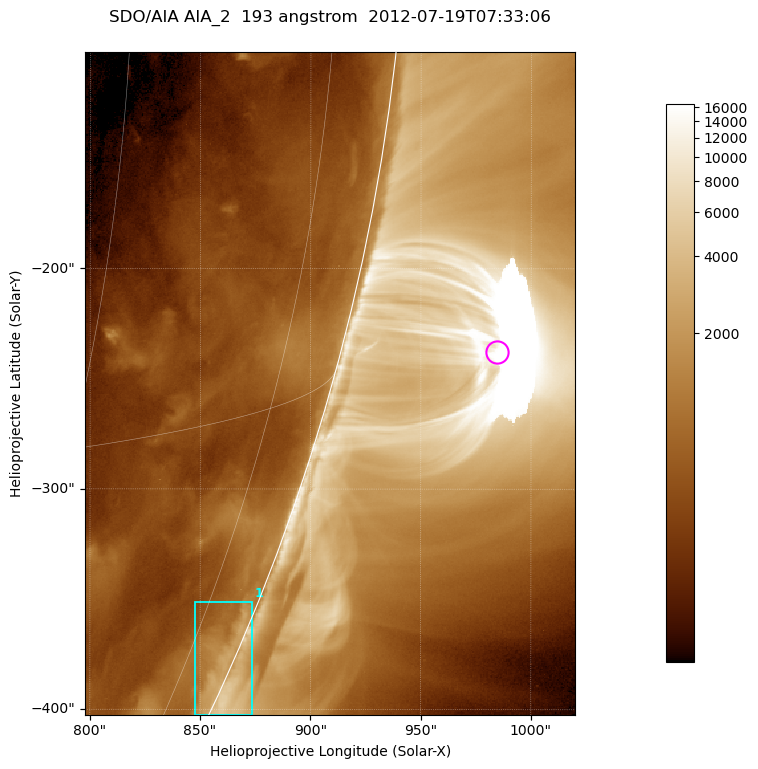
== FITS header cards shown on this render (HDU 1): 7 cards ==
TELESCOP= 'SDO/AIA '           / For AIA: SDO/AIA
INSTRUME= 'AIA_2   '           / For AIA: AIA_ATA1, AIA_ATA2, AIA_ATA3 or AIA_AT
WAVELNTH=                  193 / [angstrom] Wavelength
WAVEUNIT= 'angstrom'           / Wavelength unit: angstrom
DATE-OBS= '2012-07-19T07:33:06.837' / [ISO] Date when observation started; ISO 8
CTYPE1  = 'HPLN-TAN'           / CTYPE1; Typically HPLN
CTYPE2  = 'HPLT-TAN'           / CTYPE2; Typically HPLT

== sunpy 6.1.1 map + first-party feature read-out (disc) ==
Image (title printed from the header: SDO/AIA AIA_2  193 angstrom  2012-07-19T07:33:06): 370 x 500 px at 0.601 arcsec/px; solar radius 944 arcsec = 1572 px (partial field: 1.2% of the solar disc is inside the frame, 48% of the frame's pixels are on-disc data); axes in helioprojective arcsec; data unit not stated in the header (colour bar unlabelled)
Orientation: roll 0.0565 deg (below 1 deg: not rotated)
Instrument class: DISC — disc imager (sunpy class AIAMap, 193 A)
Bright regions (active regions / flare kernels): reference = the on-disc median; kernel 3 px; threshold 5 sigma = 959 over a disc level ~481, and >= 1.15x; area >= 185 px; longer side >= 4 px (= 2.4 arcsec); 1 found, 1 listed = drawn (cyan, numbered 1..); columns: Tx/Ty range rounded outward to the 2 arcsec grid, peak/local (2 s.f.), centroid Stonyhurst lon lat
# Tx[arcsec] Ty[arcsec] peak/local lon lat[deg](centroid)
1 848..874 -404..-350 8.5 +82 -23
Off-limb structures (1.02-1.3 R_sun): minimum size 92 px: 2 found; the strongest spans PA ~250..260 deg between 1.02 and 1.14 R_sun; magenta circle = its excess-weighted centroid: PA ~255 deg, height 1.07 R_sun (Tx ~984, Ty ~-238 arcsec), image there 11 x the reference